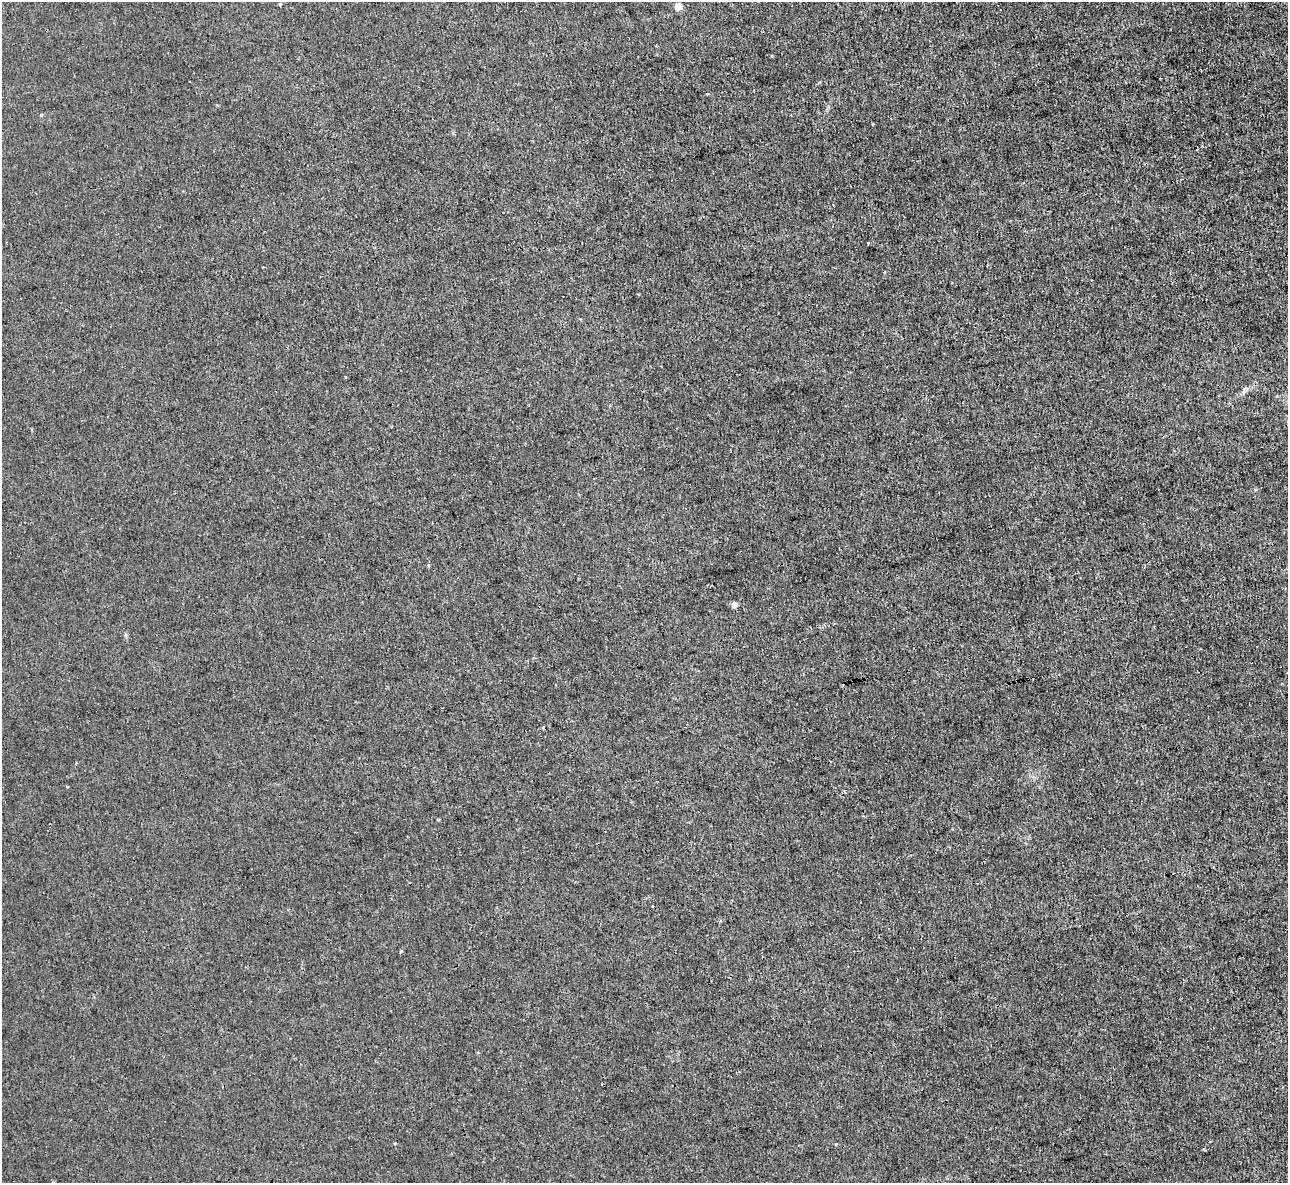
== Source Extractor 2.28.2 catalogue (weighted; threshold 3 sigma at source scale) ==
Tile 10 of 4 x 4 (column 2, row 3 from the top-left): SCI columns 1288-2573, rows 1326-2506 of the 5146 x 5131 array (HDU 1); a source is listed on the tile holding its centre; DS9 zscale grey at full resolution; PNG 1290 x 1185 px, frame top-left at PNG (2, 2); no overlay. Shown black and unused: <1% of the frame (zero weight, under 3 of 4 exposures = <1% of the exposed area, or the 3 px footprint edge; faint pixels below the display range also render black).
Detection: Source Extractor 2.28.2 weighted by HDU 2 'WHT'; one run over the whole footprint, this tile lists its part. Background 0.00342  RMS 0.0017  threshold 0.00747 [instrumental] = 3 sigma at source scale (4.5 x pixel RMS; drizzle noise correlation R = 1.50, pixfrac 1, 0.05/0.05 arcsec/px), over >= 5 px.
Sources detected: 4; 1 cosmic-ray / hot-pixel residue — not listed; the other 3 listed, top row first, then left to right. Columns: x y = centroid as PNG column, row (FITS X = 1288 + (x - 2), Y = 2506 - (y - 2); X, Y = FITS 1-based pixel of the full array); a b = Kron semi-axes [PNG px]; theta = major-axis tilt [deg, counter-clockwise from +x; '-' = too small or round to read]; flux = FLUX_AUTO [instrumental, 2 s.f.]
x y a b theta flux
280 4 4 3 - 0.21
678 6 5 5 - 3.5
734 605 5 4 - 1.8